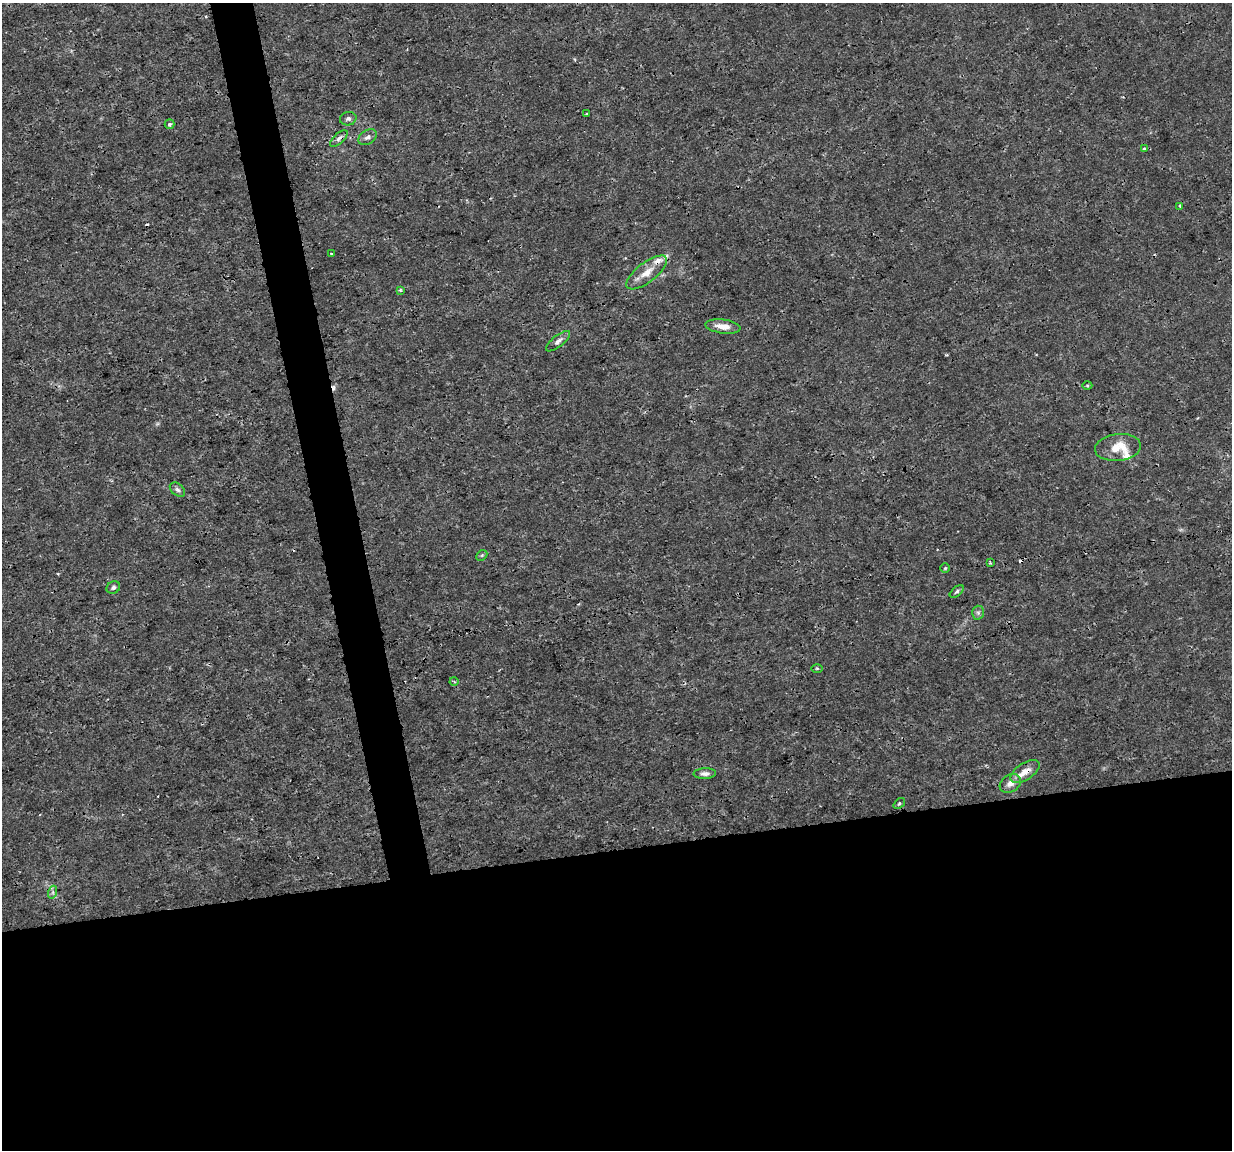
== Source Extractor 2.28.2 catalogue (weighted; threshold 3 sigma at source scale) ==
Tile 15 of 4 x 4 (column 3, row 4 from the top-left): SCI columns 2463-3692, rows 79-1226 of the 4923 x 4703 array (HDU 1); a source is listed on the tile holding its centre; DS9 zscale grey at full resolution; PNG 1234 x 1152 px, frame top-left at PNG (2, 3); each listed source drawn as its Kron ellipse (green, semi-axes under 4 px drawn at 4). Shown black and unused: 29% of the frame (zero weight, under 3 of 4 exposures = <1% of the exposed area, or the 3 px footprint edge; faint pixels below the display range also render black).
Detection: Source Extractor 2.28.2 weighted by HDU 2 'WHT'; one run over the whole footprint, this tile lists its part. Background 0.00291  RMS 8.1e-04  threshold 0.00363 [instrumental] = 3 sigma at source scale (4.5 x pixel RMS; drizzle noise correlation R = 1.50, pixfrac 1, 0.0396/0.0396 arcsec/px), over >= 5 px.
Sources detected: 34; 4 cosmic-ray / hot-pixel residue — neither listed nor drawn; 2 inside a brighter listed object's ellipse — not listed separately; the other 28 listed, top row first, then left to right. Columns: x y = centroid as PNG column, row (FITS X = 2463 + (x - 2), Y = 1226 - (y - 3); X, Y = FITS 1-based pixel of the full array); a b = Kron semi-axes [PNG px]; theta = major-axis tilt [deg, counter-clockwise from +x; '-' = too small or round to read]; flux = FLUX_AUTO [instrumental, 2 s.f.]
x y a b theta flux
586 114 3 2 - 0.075
348 119 8 6 12 0.26
169 124 5 4 - 0.17
368 137 10 7 33 0.32
339 138 11 5 43 0.27
1144 149 4 3 - 0.13
1180 206 3 3 - 0.22
331 254 3 2 - 0.086
647 272 24 10 38 1.2
400 290 3 3 - 0.13
723 326 18 7 -8 0.84
558 341 15 5 39 0.36
1087 386 5 3 - 0.081
1118 447 23 13 6 1.7
177 490 9 6 -39 0.22
482 555 6 4 44 0.11
990 563 3 3 - 0.082
945 568 4 4 - 0.093
113 587 7 6 - 0.19
957 591 8 4 41 0.16
978 613 7 6 - 0.19
817 668 5 3 - 0.094
454 682 4 3 - 0.077
1025 771 16 8 34 0.92
705 774 11 5 2 0.3
1010 783 11 8 32 0.53
899 803 6 4 39 0.15
53 892 6 4 72 0.16
Overlapping masked pixels (flux is a lower limit): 1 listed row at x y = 1025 771